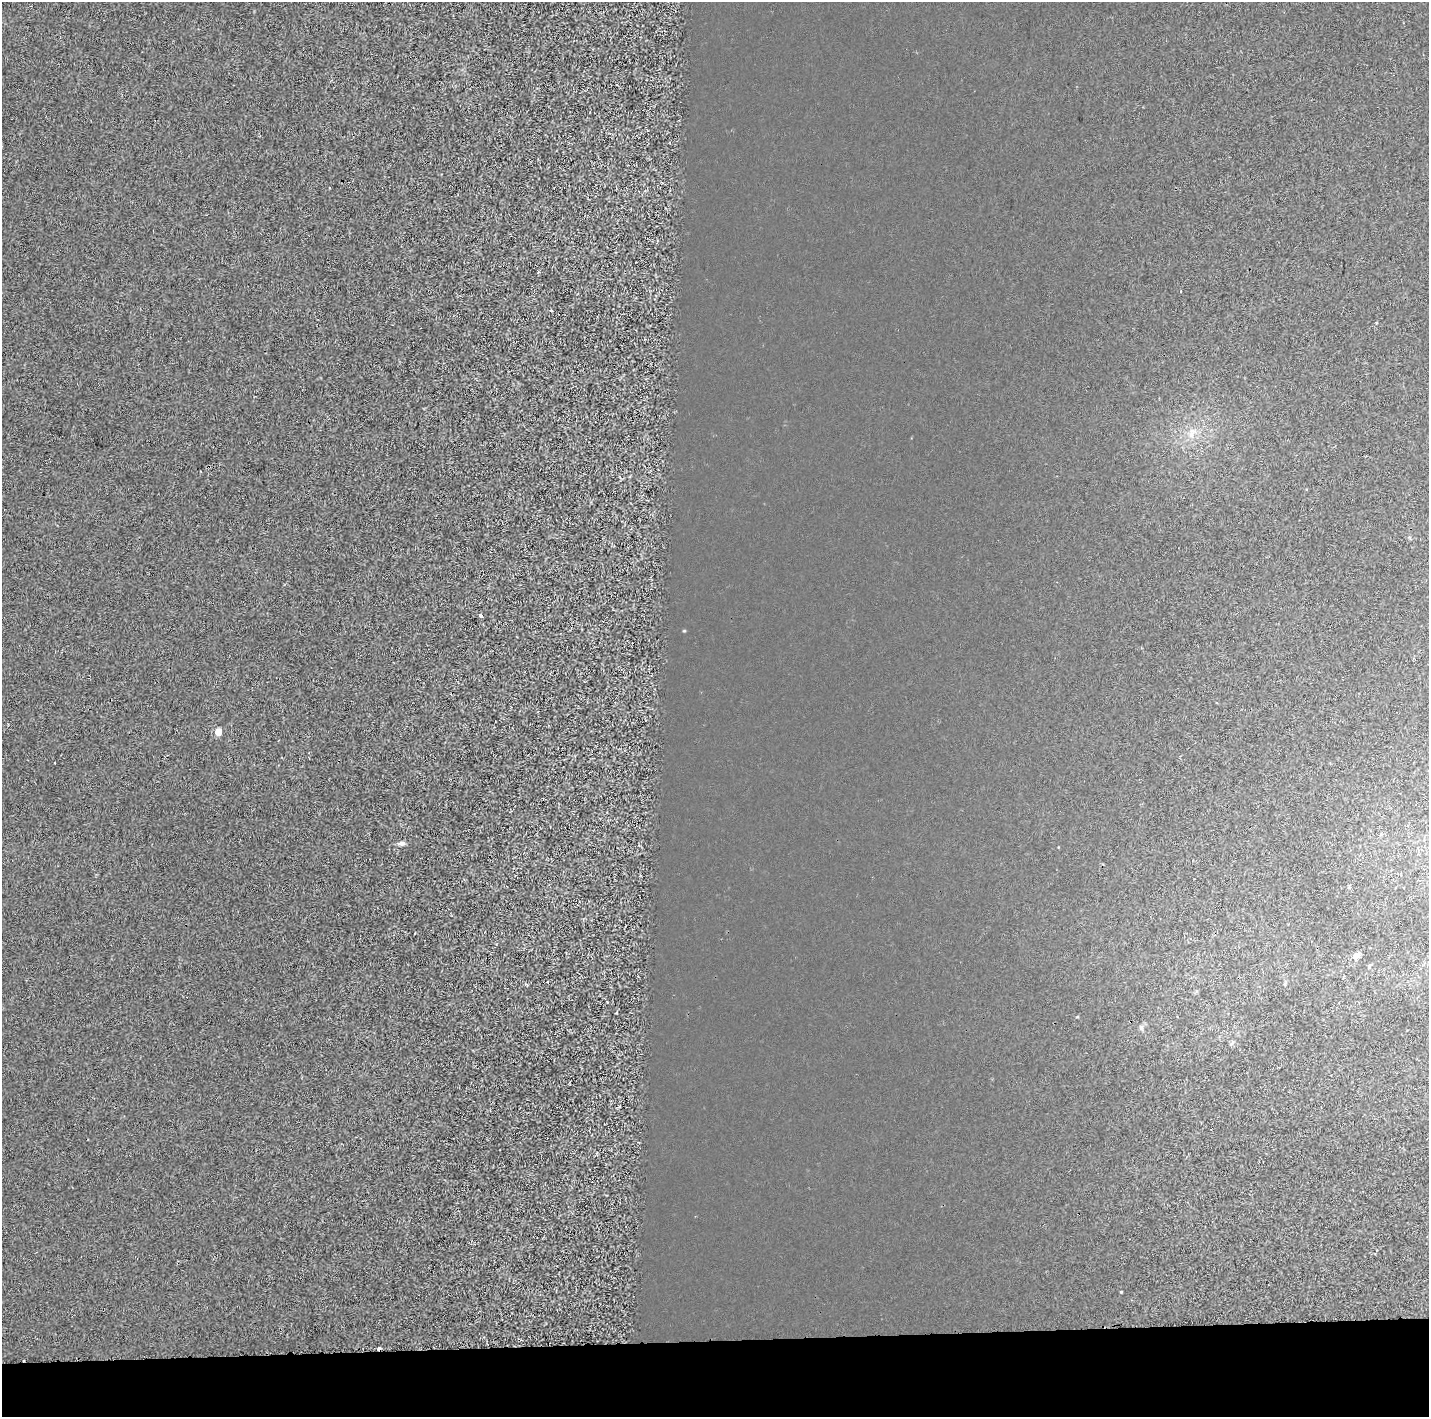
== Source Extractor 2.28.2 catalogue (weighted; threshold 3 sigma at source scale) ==
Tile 8 of 3 x 3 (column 2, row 3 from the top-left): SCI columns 1440-2866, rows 152-1566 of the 4296 x 4548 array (HDU 1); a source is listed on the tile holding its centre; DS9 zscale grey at full resolution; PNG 1431 x 1419 px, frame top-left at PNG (2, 2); no overlay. Shown black and unused: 5% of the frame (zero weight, under 2 of 3 exposures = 1% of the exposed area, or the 3 px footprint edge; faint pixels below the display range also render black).
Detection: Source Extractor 2.28.2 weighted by HDU 2 'WHT'; one run over the whole footprint, this tile lists its part. Background 4.30e-04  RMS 0.0048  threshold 0.0216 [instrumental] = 3 sigma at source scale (4.5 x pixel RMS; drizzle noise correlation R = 1.50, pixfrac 1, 0.0396/0.0396 arcsec/px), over >= 5 px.
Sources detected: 11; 2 cosmic-ray / hot-pixel residue — not listed; the other 9 listed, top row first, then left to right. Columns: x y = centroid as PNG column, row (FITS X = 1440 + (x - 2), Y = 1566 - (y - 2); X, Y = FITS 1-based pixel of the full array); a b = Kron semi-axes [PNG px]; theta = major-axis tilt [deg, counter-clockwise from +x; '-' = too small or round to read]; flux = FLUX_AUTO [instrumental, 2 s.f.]
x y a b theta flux
1181 291 3 2 - 0.51
551 310 3 3 - 0.46
1376 322 3 3 - 0.42
1191 435 7 5 -90 1.4
481 616 4 3 - 4.1
218 732 5 5 - 6.4
401 843 8 5 1 1.8
1356 955 10 6 46 2.5
547 982 3 2 - 0.36